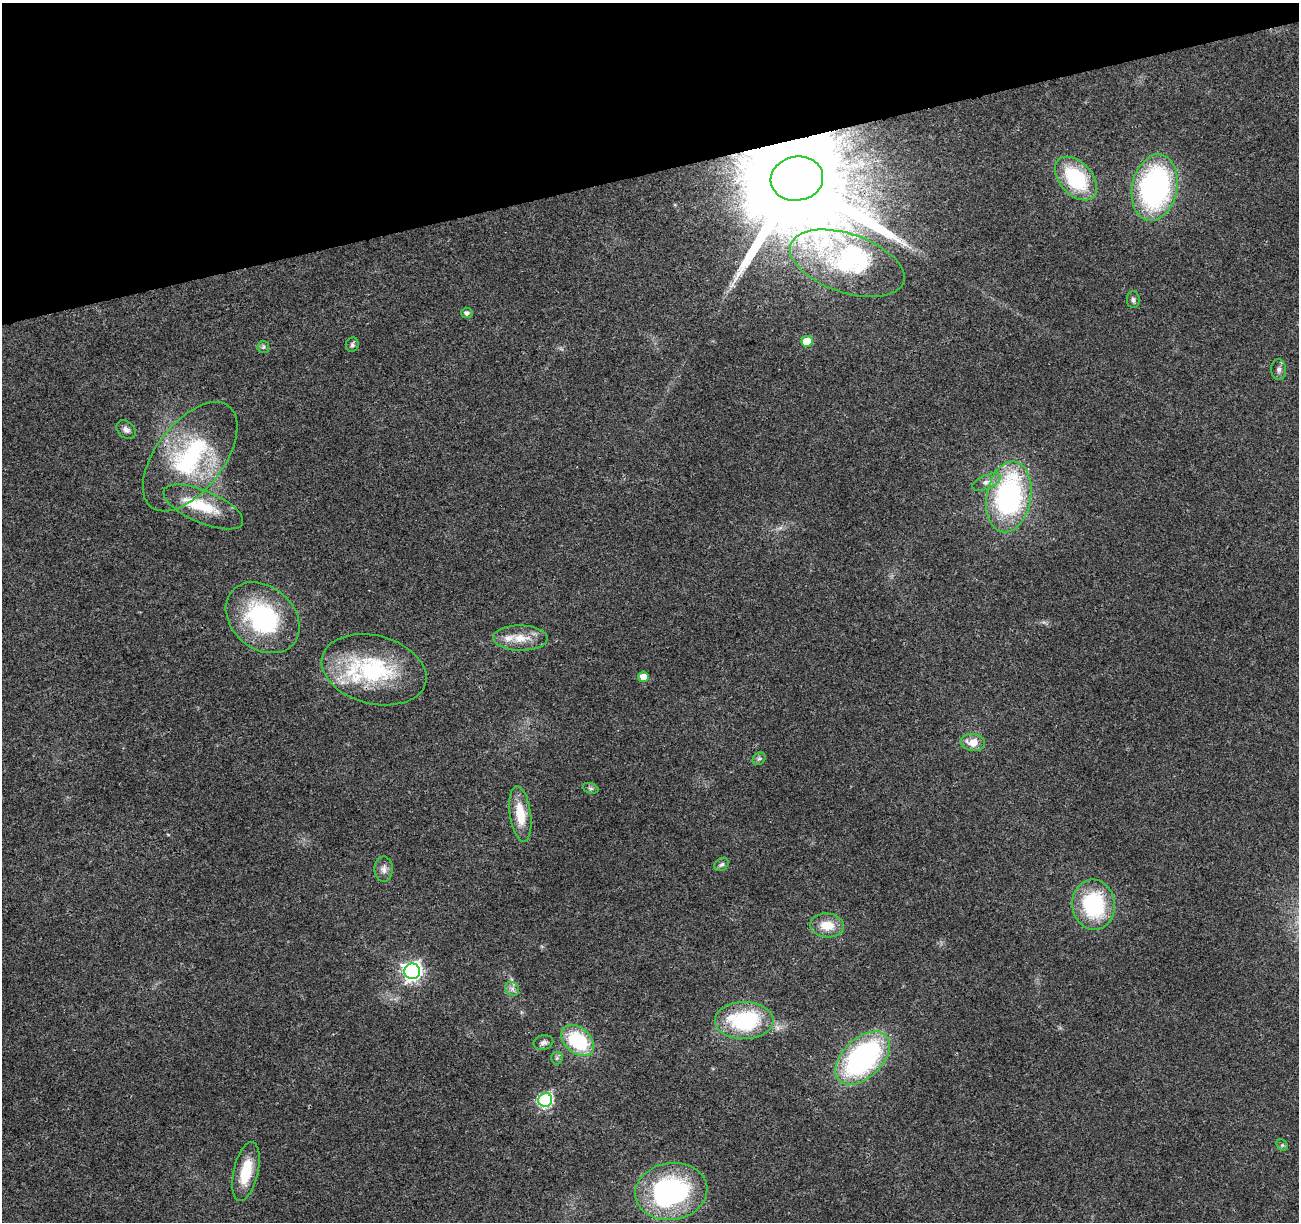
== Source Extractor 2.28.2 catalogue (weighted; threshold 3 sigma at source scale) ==
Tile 3 of 4 x 4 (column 3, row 1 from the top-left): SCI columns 2650-3946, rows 3729-4948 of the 5300 x 5068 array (HDU 1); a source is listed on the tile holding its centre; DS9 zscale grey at full resolution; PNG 1301 x 1224 px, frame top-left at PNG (2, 3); each listed source drawn as its Kron ellipse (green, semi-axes under 4 px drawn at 4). Shown black and unused: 14% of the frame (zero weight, under 3 of 4 exposures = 5% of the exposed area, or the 3 px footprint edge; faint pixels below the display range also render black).
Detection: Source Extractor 2.28.2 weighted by HDU 2 'WHT'; one run over the whole footprint, this tile lists its part. Background 0.0184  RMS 0.0029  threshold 0.0132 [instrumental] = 3 sigma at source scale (4.5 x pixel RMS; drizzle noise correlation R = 1.50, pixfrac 1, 0.0396/0.0396 arcsec/px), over >= 5 px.
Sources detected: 44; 2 inside a brighter object's white glare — neither listed nor drawn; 4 inside a brighter listed object's ellipse — not listed separately; the other 38 listed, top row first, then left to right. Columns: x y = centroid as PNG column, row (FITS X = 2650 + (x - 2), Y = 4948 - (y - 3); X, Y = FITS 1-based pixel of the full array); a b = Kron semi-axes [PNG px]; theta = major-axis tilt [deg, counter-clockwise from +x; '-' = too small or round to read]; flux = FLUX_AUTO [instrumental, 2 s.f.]
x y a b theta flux
1076 178 25 16 -47 23
797 179 26 22 11 12000
1155 187 34 22 78 71
847 263 59 29 -19 33
1133 300 8 6 -83 0.8
467 313 5 5 - 0.95
807 341 6 5 - 7.2
352 345 7 6 - 0.71
263 347 6 6 - 0.59
1279 370 10 7 -88 1.1
126 430 11 8 -45 1.3
190 457 64 34 53 40
986 482 15 7 24 1.9
1009 497 36 22 80 59
203 507 43 16 -23 11
263 618 40 31 -41 38
520 638 27 12 -1 5.5
374 670 53 34 -14 33
643 677 5 5 - 3
973 742 12 8 -7 3.9
759 759 7 5 41 0.63
591 788 8 5 -19 0.66
520 814 28 10 -82 7.9
722 864 8 6 41 0.78
384 869 13 9 88 1.7
1094 905 25 21 -82 26
827 925 17 12 -5 5.4
412 971 8 8 - 110
512 989 8 6 -46 1.1
744 1021 29 18 0 29
578 1041 18 12 -41 22
543 1042 10 7 12 1.1
557 1058 6 6 - 0.63
862 1058 32 19 44 62
545 1100 7 6 - 50
1282 1145 6 5 - 0.43
246 1171 30 12 77 9.4
671 1191 36 28 10 55
Overlapping masked pixels (flux is a lower limit): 2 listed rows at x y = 797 179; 412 971